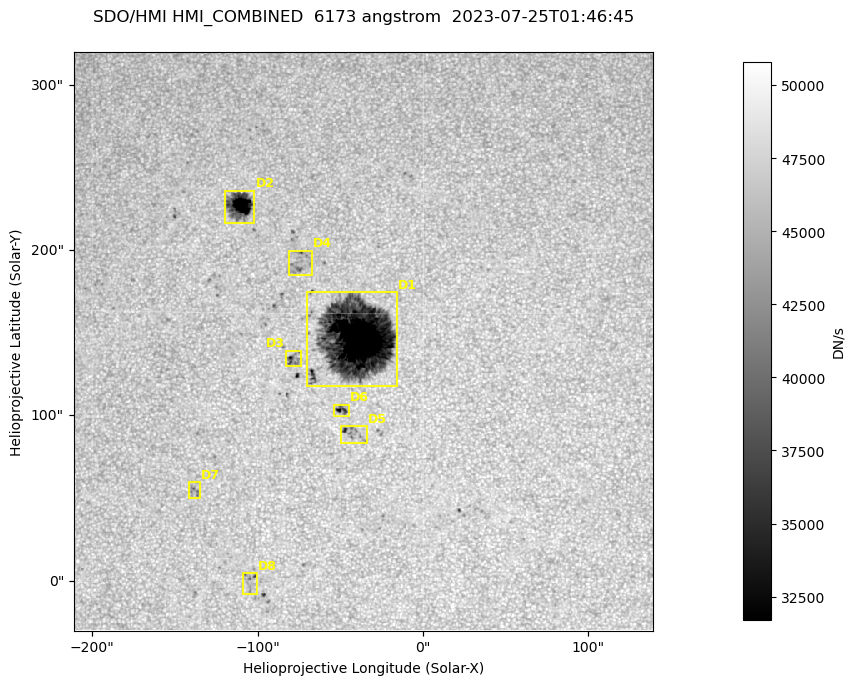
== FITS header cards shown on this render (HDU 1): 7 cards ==
TELESCOP= 'SDO/HMI '           / Telescope
INSTRUME= 'HMI_COMBINED'       / For HMI: HMI_SIDE1, HMI_FRONT2, or HMI_COMBINED
WAVELNTH=                6173. / [angstrom] Wavelength
DATE-OBS= '2023-07-25T01:46:45.900' / [ISO] Observation date {DATE__OBS}
CTYPE1  = 'HPLN-TAN'           / CTYPE1: HPLN
CTYPE2  = 'HPLT-TAN'           / CTYPE2: HPLT
BUNIT   = 'DN/s    '           / Physical Units

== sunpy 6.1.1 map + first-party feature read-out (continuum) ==
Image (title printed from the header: SDO/HMI HMI_COMBINED  6173 angstrom  2023-07-25T01:46:45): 695 x 695 px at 0.504 arcsec/px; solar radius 945 arcsec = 1874 px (partial field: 4.4% of the solar disc is inside the frame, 100% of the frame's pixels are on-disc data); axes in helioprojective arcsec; data unit DN/s (BUNIT, on the colour bar)
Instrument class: CONTINUUM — white-light / continuum photospheric image (CONTENT/OBS_TYPE)
Dark features (sunspots / pores): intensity divided by the frame's on-disc median (partial field: no limb-darkening profile); local-median window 302 px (8% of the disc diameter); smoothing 3 px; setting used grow <= 0.95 with closing radius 3 px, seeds <= 0.88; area >= 120 px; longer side >= 8 px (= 4 arcsec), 4 px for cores <= 0.7; partial field; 8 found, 8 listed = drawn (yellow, D1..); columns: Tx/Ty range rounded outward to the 2 arcsec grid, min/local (2 s.f., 1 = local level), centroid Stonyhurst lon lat
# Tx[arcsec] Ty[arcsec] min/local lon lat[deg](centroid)
D1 -70..-14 118..176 0.13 -3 +14
D2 -120..-102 216..236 0.28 -7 +19
D3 -84..-72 128..140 0.68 -5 +13
D4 -82..-66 184..200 0.81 -5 +17
D5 -50..-34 82..94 0.74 -3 +11
D6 -54..-44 98..108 0.67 -3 +11
D7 -142..-134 50..60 0.86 -8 +8
D8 -110..-100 -8..6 0.83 -6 +5